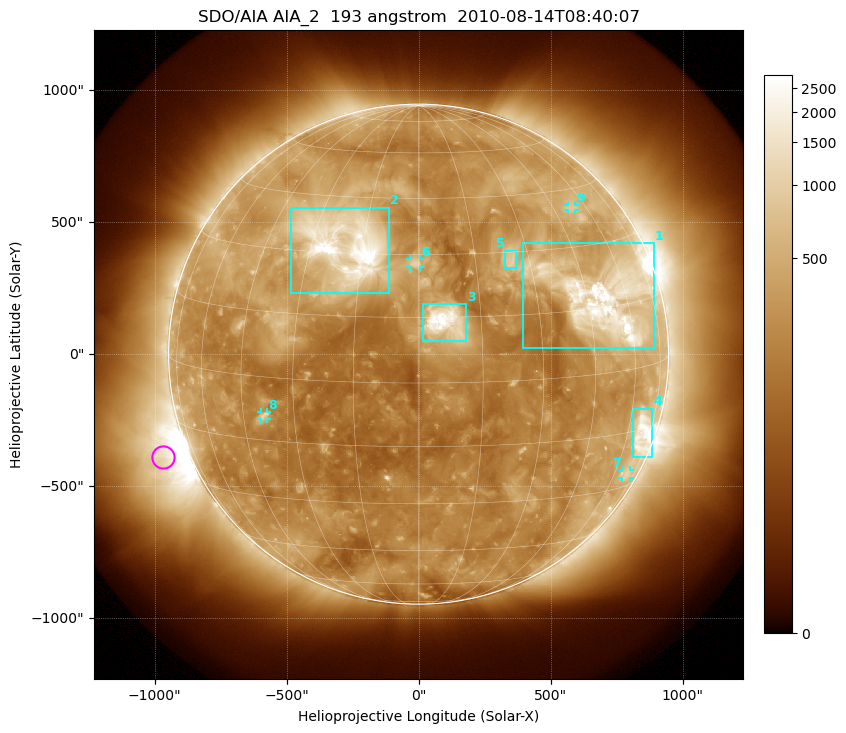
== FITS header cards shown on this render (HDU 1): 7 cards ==
TELESCOP= 'SDO/AIA'
INSTRUME= 'AIA_2'
WAVELNTH=                  193
WAVEUNIT= 'angstrom'
DATE-OBS= '2010-08-14T08:40:07.84'
CTYPE1  = 'HPLN-TAN'
CTYPE2  = 'HPLT-TAN'

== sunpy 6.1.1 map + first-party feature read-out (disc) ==
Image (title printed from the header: SDO/AIA AIA_2  193 angstrom  2010-08-14T08:40:07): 1024 x 1024 px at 2.4 arcsec/px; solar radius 947 arcsec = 395 px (full disc in frame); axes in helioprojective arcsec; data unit not stated in the header (colour bar unlabelled)
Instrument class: DISC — disc imager (sunpy class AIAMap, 193 A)
Bright regions (active regions / flare kernels): reference = the median radial profile (limb darkening/brightening removed); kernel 9 px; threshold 5 sigma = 528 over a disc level ~259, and >= 1.15x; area >= 12 px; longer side >= 9 px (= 22 arcsec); searched inside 0.97 R_sun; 9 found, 9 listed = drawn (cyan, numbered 1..; 4 of them under ~33 arcsec drawn as corner ticks so the feature stays visible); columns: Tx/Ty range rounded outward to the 5 arcsec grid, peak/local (2 s.f.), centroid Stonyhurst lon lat
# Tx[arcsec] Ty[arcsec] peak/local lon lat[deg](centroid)
1 395..890 20..420 11 +51 +17
2 -485..-110 230..555 16 -20 +32
3 15..180 45..190 16 +7 +14
4 810..885 -390..-205 7.6 +67 -16
5 325..370 325..390 4.7 +25 +28
6 -30..5 325..360 5.5 -1 +28
7 770..800 -470..-440 2.7 +68 -26
8 -600..-570 -245..-220 4 -38 -9
9 565..595 545..565 3.2 +53 +40
Off-limb structures (1.02-1.3 R_sun): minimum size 162 px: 2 found; the strongest spans PA ~85..135 deg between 1.02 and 1.3 R_sun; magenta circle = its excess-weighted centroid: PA ~110 deg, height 1.1 R_sun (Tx ~-970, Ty ~-390 arcsec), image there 6.2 x the reference